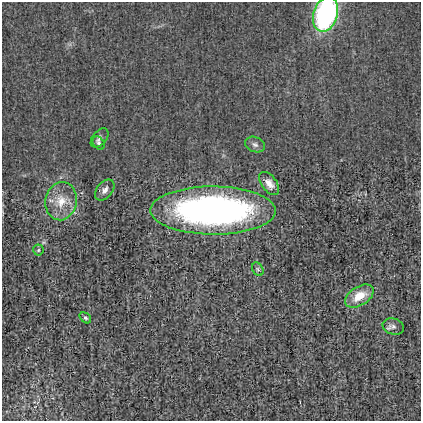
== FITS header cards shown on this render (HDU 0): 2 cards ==
NAXIS1  =                  419
NAXIS2  =                  419

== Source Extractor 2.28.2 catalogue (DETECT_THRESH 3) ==
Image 419 x 419 px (HDU 0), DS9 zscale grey, 1 PNG px = 1 image px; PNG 423 x 423 px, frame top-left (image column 1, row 419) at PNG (2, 2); each listed source drawn as its Kron ellipse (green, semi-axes under 4 px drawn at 4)
Background -5.24e-04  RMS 0.022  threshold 0.0663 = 3 sigma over >= 5 px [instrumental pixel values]
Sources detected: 13; all 13 listed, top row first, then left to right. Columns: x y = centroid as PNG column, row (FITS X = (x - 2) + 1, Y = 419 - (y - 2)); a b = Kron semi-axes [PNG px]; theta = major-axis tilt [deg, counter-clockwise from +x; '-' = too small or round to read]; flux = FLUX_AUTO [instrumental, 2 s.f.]
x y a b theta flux
326 14 18 12 74 230
100 138 11 6 49 5.2
99 143 7 5 -54 3
255 145 10 7 -23 5
269 183 13 7 -53 11
105 190 12 7 52 7.1
61 201 19 15 82 29
213 210 63 24 0 570
38 250 5 5 - 2.2
258 269 7 5 -60 3
359 296 16 9 32 26
85 318 6 4 -40 2.6
393 326 11 8 -16 5.4
At the frame edge (FLAGS 8, measured only in part): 1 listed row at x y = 326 14